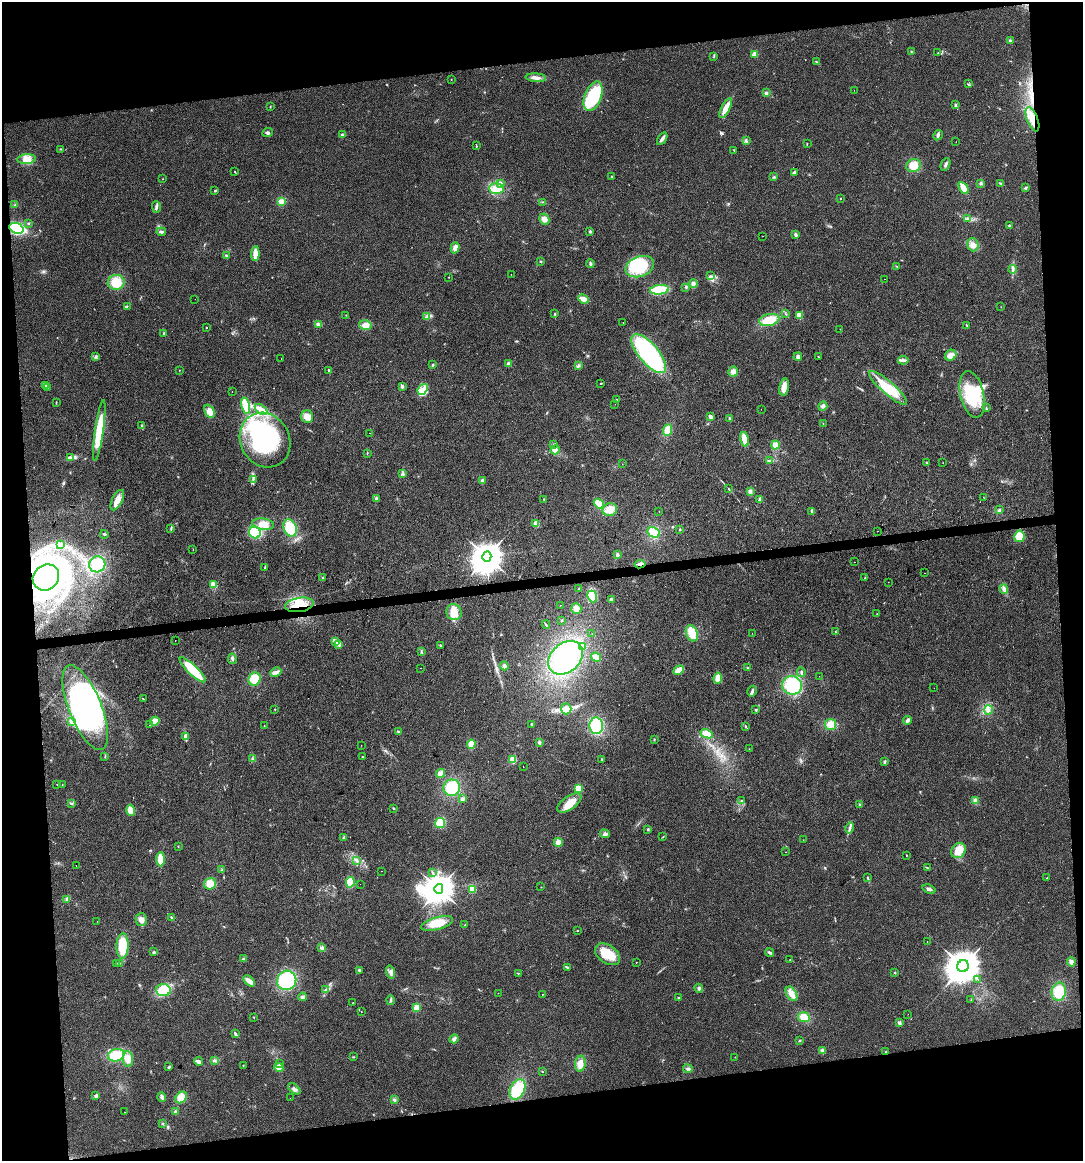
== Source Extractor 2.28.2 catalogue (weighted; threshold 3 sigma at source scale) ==
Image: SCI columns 12-4334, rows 1-4633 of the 4391 x 4633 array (HDU 1 of 3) = the unmasked area's bounding box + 8 px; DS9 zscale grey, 4 x 4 block average (1 PNG px = mean of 4 x 4 image px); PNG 1085 x 1163 px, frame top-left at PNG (2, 2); each listed source drawn as its Kron ellipse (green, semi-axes under 4 px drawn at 4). Shown black and unused: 16% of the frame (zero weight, under 2 of 3 exposures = <1% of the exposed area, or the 3 px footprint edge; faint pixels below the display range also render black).
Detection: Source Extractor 2.28.2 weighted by HDU 2 'WHT'. Background 0.0515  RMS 0.0069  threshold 0.0308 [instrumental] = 3 sigma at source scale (4.5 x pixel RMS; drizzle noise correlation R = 1.50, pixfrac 1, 0.0396/0.0396 arcsec/px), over >= 5 px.
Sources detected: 392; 1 too faint to see at this stretch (4 x 4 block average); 6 inside a brighter object's white glare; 9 cosmic-ray / hot-pixel residue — neither listed nor drawn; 3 coinciding with a brighter row at this scale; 13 inside a brighter listed object's ellipse — not listed separately; the other 360 listed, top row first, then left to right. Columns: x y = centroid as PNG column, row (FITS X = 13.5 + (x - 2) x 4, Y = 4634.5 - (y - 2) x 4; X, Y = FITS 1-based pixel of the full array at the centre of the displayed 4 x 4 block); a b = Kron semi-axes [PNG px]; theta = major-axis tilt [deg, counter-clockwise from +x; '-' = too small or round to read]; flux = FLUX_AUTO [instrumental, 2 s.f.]
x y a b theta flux
1010 41 2 2 - 5.9
911 52 2 2 - 2.2
938 53 2 2 - 2.2
755 54 2 2 - 110
714 56 2 2 - 2.4
816 62 3 2 - 3.9
536 78 10 3 -4 18
451 79 2 2 - 1.6
969 84 3 2 - 3.6
854 90 2 2 - 1.1
766 93 3 3 - 6.6
593 96 15 8 69 190
956 105 3 2 - 4.2
270 107 3 2 - 2
726 108 11 3 62 51
1032 119 13 5 -68 52
267 133 5 3 - 7
342 135 3 3 - 5.7
938 135 5 3 - 7.5
662 139 7 2 58 16
746 141 2 2 - 1.7
956 142 2 2 - 0.92
807 144 3 2 - 1.5
476 146 2 2 - 1.4
61 149 4 2 - 3.9
734 150 3 2 - 2
27 159 9 5 3 28
945 164 7 2 64 9.2
914 166 7 6 - 66
235 171 2 2 - 2.6
794 172 3 2 - 7.3
611 176 2 2 - 1.6
774 177 2 2 - 3
162 179 2 2 - 1
501 183 4 2 - 6.9
981 183 4 3 - 6
1001 183 4 2 - 4.1
496 188 7 5 -3 43
964 188 7 3 -58 63
1026 188 4 2 - 4.7
215 191 3 2 - 4.3
840 198 2 2 - 3.6
281 201 4 3 - 24
543 202 2 2 - 1.5
15 205 2 2 - 1.4
156 207 6 3 -90 11
544 219 6 5 - 19
968 219 4 3 - 7.6
28 223 2 2 - 2.5
1009 226 3 2 - 4.9
16 228 7 5 -21 290
590 231 3 2 - 4.5
161 232 5 3 - 7.8
796 235 3 2 - 9.3
763 236 2 2 - 0.92
973 245 6 5 - 25
455 248 6 3 73 22
255 254 7 3 88 45
226 255 3 2 - 4.1
541 261 2 2 - 1.9
590 264 4 2 - 7.1
897 266 3 2 - 1.9
640 267 15 10 22 180
1012 269 4 3 - 9.3
511 274 2 2 - 1.2
711 276 2 2 - 2.4
449 277 2 2 - 1.6
885 279 2 2 - 1.1
116 282 8 7 - 74
693 284 4 3 - 13
686 287 2 2 - 2.7
659 290 9 4 6 130
195 299 2 2 - 2.1
583 299 5 3 - 29
127 306 2 2 - 1.5
1001 307 2 2 - 0.74
555 314 3 2 - 3.1
786 314 2 2 - 2.4
346 315 2 2 - 1.4
799 315 4 3 - 24
426 317 2 2 - 4.6
769 320 10 6 11 90
623 323 2 2 - 3.1
318 324 4 3 - 9.3
365 325 6 4 -13 25
966 325 3 2 - 2.4
206 327 2 2 - 4.4
840 329 2 2 - 0.78
164 333 3 2 - 3.9
649 354 24 10 -49 620
951 355 6 5 - 32
96 356 2 2 - 1.9
798 357 4 3 - 10
818 357 2 2 - 2
281 359 2 2 - 1.4
903 360 5 3 - 11
509 364 2 2 - 62
433 365 3 2 - 4.1
578 366 3 2 - 5.1
179 370 2 2 - 1
329 371 4 2 - 5.8
733 371 5 5 - 19
601 383 3 2 - 2.2
46 385 2 2 - 2.9
402 386 4 3 - 6.3
47 387 3 2 - 2.9
784 387 8 5 79 37
888 388 25 6 -41 130
423 389 6 4 49 25
232 392 2 2 - 1.3
972 394 24 12 -77 190
617 399 2 2 - 1.8
56 402 2 2 - 3.2
615 404 2 2 - 0.67
245 406 8 3 -78 79
823 406 4 4 - 11
986 408 3 2 - 3.3
261 409 7 4 -36 18
761 409 2 2 - 0.66
210 411 7 5 -64 32
307 417 6 6 - 31
710 417 3 2 - 21
729 418 3 2 - 2.7
823 423 2 2 - 1.5
142 425 2 2 - 3.8
668 430 6 4 69 39
99 431 31 4 82 200
369 433 2 2 - 0.74
745 439 7 4 -76 53
265 440 28 24 -60 430
554 444 2 2 - 2.4
775 445 4 4 - 38
555 450 5 4 - 19
367 453 2 2 - 1.4
71 458 3 2 - 7.7
769 461 4 2 - 4.3
927 462 2 2 - 1.9
943 463 2 2 - 1.3
622 464 2 2 - 1
403 473 3 3 - 6.3
253 480 3 2 - 4.3
482 480 3 3 - 7.9
729 489 2 2 - 1.5
750 491 4 3 - 8.7
983 497 3 2 - 1.3
376 498 3 2 - 3.7
544 499 2 2 - 2.3
760 499 3 3 - 6.5
117 500 11 5 62 39
599 504 5 3 - 71
610 510 7 6 - 42
999 510 3 2 - 4.2
659 511 2 2 - 54
812 511 3 2 - 8.5
536 523 3 2 - 29
263 524 11 5 -6 38
171 528 2 2 - 1.9
290 528 9 6 -67 110
680 529 2 2 - 4.9
878 531 2 2 - 2.1
255 532 6 5 - 86
654 532 6 5 - 69
104 534 4 2 - 4.5
1019 536 5 5 - 60
60 544 3 2 - 3.8
193 550 2 2 - 0.9
617 555 3 2 - 4.9
487 557 5 4 - 7700
854 562 2 2 - 2.7
97 564 8 7 - 110
640 564 5 2 - 8.7
265 568 4 2 - 4.7
925 573 2 2 - 1.3
46 577 14 12 42 860
323 578 2 2 - 2.3
865 578 2 2 - 1.6
888 582 2 2 - 1.5
214 585 2 2 - 180
579 589 2 2 - 2
1004 589 5 3 - 15
592 597 6 4 -65 98
611 599 3 2 - 6.9
300 605 14 7 9 76
560 605 2 2 - 1.1
576 609 5 5 - 22
454 612 8 7 - 50
877 614 2 2 - 1.1
561 620 2 2 - 2.6
546 625 4 2 - 4.5
835 632 2 2 - 2.5
692 633 8 5 -67 55
752 633 2 2 - 0.9
592 634 2 2 - 1.6
175 640 2 2 - 5.4
335 641 4 2 - 7.9
339 644 3 2 - 6.4
440 646 3 2 - 2.7
583 646 3 3 - 10
421 651 4 2 - 2
596 657 5 3 - 21
566 658 19 14 42 330
232 659 5 2 - 6.7
504 666 4 3 - 7.6
421 668 2 2 - 2.2
748 668 3 2 - 3.3
193 670 17 5 -44 130
679 670 6 3 28 48
276 672 5 3 - 13
801 672 5 2 - 7.4
819 676 2 2 - 0.6
718 678 5 3 - 42
255 679 6 6 - 72
792 685 10 9 - 190
934 688 2 2 - 0.73
752 691 5 3 - 9.8
143 699 3 2 - 2.6
85 708 45 16 -68 850
275 709 2 2 - 1.7
566 709 5 5 - 25
756 710 3 2 - 3.5
988 710 4 2 - 7.9
907 720 4 3 - 15
155 721 5 4 - 29
72 722 2 2 - 4.2
532 724 2 2 - 6.9
830 724 5 5 - 40
149 725 2 2 - 2.2
264 726 2 2 - 2.6
596 726 8 7 - 140
746 726 2 2 - 1.8
399 732 3 2 - 3.2
707 734 6 4 -24 47
186 737 3 2 - 6.7
654 739 2 2 - 2
539 742 3 3 - 7.5
471 744 4 4 - 36
361 745 2 2 - 1.1
749 749 2 2 - 0.83
105 757 3 2 - 3
362 757 3 2 - 1.7
253 759 3 3 - 7.8
602 759 2 2 - 2.7
513 760 4 3 - 44
884 762 3 2 - 6.7
523 767 2 2 - 5.2
440 773 5 3 - 32
57 784 2 2 - 1.1
62 784 2 2 - 0.97
452 788 8 8 - 110
578 788 4 4 - 45
462 799 3 3 - 9.2
741 801 3 2 - 4.7
975 801 4 3 - 13
569 803 14 6 34 84
71 804 2 2 - 2.3
860 805 2 2 - 2.2
393 808 2 2 - 2.7
131 810 6 4 -77 39
440 823 5 5 - 71
850 828 5 3 - 9.9
648 829 3 2 - 3.5
605 834 5 3 - 8.3
663 837 2 2 - 1.8
344 838 3 2 - 7.5
803 840 2 2 - 0.85
558 842 4 4 - 19
178 846 2 2 - 2.2
958 851 8 7 - 52
786 852 2 2 - 1.4
906 855 2 2 - 4.3
161 859 7 4 89 52
356 860 4 2 - 6.2
76 865 2 2 - 0.82
927 868 4 2 - 3.8
222 870 2 2 - 2.1
381 871 2 2 - 0.62
433 873 2 2 - 2.9
867 878 3 2 - 3
1047 878 3 2 - 1.9
350 882 5 4 - 77
210 884 6 5 - 38
360 884 2 2 - 0.85
541 887 2 2 - 0.95
439 889 5 4 - 6500
472 889 2 2 - 260
929 889 7 3 -20 12
66 899 2 2 - 3.3
171 917 3 2 - 4.2
141 920 6 5 - 21
97 921 2 2 - 1.1
437 923 16 6 15 82
465 925 2 2 - 1.6
577 931 2 2 - 1.3
927 942 2 2 - 1.5
123 946 12 6 89 110
322 948 4 4 - 12
154 952 4 2 - 3.5
770 952 4 3 - 7.4
607 954 14 9 -35 95
243 959 3 3 - 5.5
790 960 2 2 - 2.2
636 962 2 2 - 1.6
1071 962 5 4 - 11
117 963 2 2 - 2.1
119 963 2 2 - 1.2
963 966 6 5 - 11000
567 967 2 2 - 2.8
359 970 3 2 - 5.5
390 972 6 4 -72 14
895 972 2 2 - 2
518 973 2 2 - 2.3
978 979 2 2 - 1.3
287 980 10 9 - 230
249 981 7 4 -42 28
699 988 4 3 - 7
325 989 2 2 - 1.3
163 990 7 6 - 91
1059 992 9 7 80 110
498 993 2 2 - 1.1
542 994 2 2 - 3
792 994 8 5 -58 34
303 997 4 3 - 11
678 998 2 2 - 16
391 1000 5 2 - 6.9
971 1000 2 2 - 1.6
353 1003 2 2 - 1.8
417 1008 3 3 - 30
361 1012 2 2 - 1.3
908 1014 2 2 - 0.68
254 1017 2 2 - 2.1
804 1017 6 5 - 47
899 1022 2 2 - 32
235 1033 3 2 - 9.4
454 1039 5 3 - 11
799 1041 3 2 - 2.3
822 1051 2 2 - 67
886 1052 2 2 - 4.5
116 1055 8 6 15 100
353 1057 3 2 - 2.4
735 1057 2 2 - 1.7
128 1059 8 5 -84 35
214 1060 3 3 - 5.7
199 1061 4 3 - 17
279 1064 2 2 - 2.2
580 1064 8 5 84 37
243 1065 2 2 - 4.2
169 1067 4 2 - 5
279 1067 4 3 - 34
688 1069 5 2 - 6.6
542 1071 2 2 - 3
294 1089 7 2 -40 8.5
517 1089 11 7 65 150
96 1096 4 2 - 11
162 1097 5 3 - 12
181 1097 6 4 50 41
290 1098 2 2 - 1.2
394 1100 3 2 - 5.1
125 1112 2 2 - 1.5
175 1112 3 3 - 7.2
162 1123 2 2 - 2.4
Overlapping masked pixels (flux is a lower limit): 5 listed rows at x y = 1032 119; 16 228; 640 564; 300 605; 886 1052
Diffuse or blended objects may show on this block-average render without a row.